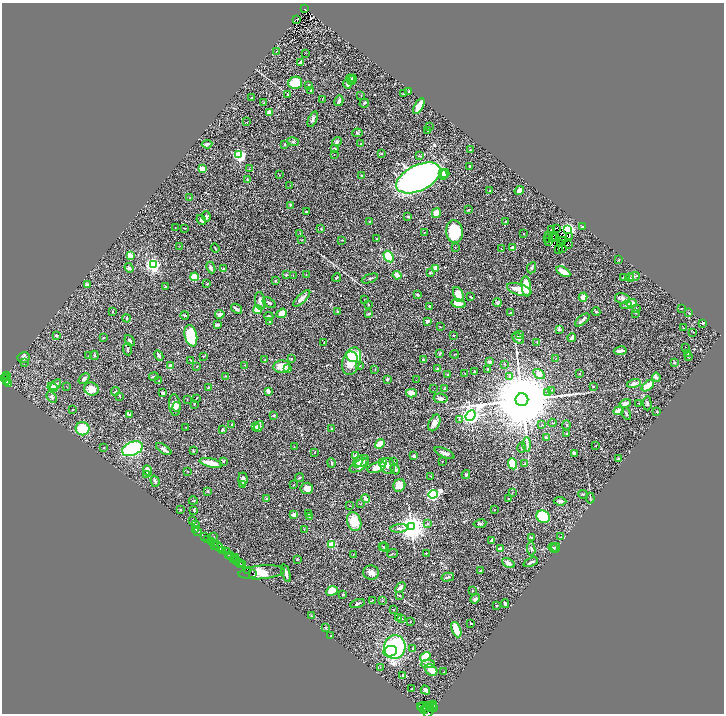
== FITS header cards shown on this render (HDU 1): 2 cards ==
NAXIS1  =                 1444
NAXIS2  =                 1423

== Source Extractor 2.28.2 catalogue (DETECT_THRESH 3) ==
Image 1444 x 1423 px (HDU 1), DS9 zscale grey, zoomed out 1/2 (1 PNG px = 2 x 2 image px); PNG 726 x 716 px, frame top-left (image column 1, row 1422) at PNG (2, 3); each listed source drawn as its Kron ellipse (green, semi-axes under 4 px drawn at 4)
Background 0.338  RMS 0.014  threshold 0.0423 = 3 sigma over >= 5 px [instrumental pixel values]
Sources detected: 476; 60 cannot appear on this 1/2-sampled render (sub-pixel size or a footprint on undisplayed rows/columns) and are neither listed nor drawn; the other 416 listed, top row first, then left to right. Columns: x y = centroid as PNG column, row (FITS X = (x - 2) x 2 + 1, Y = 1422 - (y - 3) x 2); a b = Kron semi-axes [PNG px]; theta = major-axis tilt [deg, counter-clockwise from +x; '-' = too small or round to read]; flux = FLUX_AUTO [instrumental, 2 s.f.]
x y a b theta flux
305 9 3 2 - 23
296 19 3 2 - 1.8
277 51 2 2 - 1.5
305 53 2 2 - 0.67
301 62 2 2 - 8.3
350 79 4 3 - 6
352 80 5 3 - 5.1
295 83 7 6 - 62
348 84 5 3 - 13
308 85 2 2 - 2.8
311 90 3 2 - 3
409 91 3 2 - 2.2
403 94 3 2 - 2
287 95 4 3 - 2.9
361 95 2 1 - 0.86
252 97 2 2 - 1.7
322 99 3 2 - 1.1
339 101 5 3 - 11
263 103 4 1 - 1
364 103 5 2 - 2.7
419 106 8 3 61 51
269 112 2 2 - 37
313 119 8 3 67 7.6
246 122 2 1 - 0.71
429 127 2 1 - 0.74
428 131 2 1 - 9.1
357 133 5 4 - 3.1
293 142 6 4 -12 5.1
337 142 5 4 - 5.8
207 144 5 2 - 7.8
361 144 4 2 - 2
285 145 3 2 - 2.5
334 149 4 3 - 2.7
470 150 2 2 - 2.7
381 153 4 3 - 2.2
334 154 2 1 - 0.71
239 155 4 3 - 360
419 156 3 2 - 2.3
470 166 3 3 - 2.1
202 169 3 3 - 26
249 169 3 2 - 1.7
445 173 4 3 - 10
443 174 5 3 - 16
279 175 2 2 - 0.89
362 176 2 2 - 3
418 178 24 12 26 1500
247 179 3 3 - 2.5
290 185 2 2 - 0.77
519 190 5 4 - 11
489 191 2 2 - 0.87
190 198 2 2 - 1.1
290 205 3 2 - 2.6
468 210 4 1 - 1.4
306 212 2 2 - 3.5
436 213 5 4 - 21
408 216 2 2 - 3.9
206 217 5 4 - 6.2
201 220 5 4 - 8
370 222 2 2 - 3.3
505 222 2 2 - 2.8
583 226 2 2 - 13
175 227 2 2 - 0.86
185 228 2 1 - 1.9
321 228 3 3 - 1.4
557 228 3 1 - 0.69
568 229 3 3 - 680
552 230 3 1 - 0.11
424 232 2 2 - 1.2
454 232 11 8 -84 120
300 233 2 2 - 1.1
523 233 2 1 - 1.4
548 236 2 1 - 1.9
556 237 2 1 - 0.21
569 237 2 1 - 2.3
376 238 2 2 - 0.71
548 238 2 2 - 0.23
552 238 2 1 - 1.1
302 240 2 2 - 1
342 240 3 2 - 1.6
562 240 3 1 - 1.4
548 242 3 1 - 0.81
560 243 3 1 - 0.75
569 244 2 1 - 2
180 246 2 2 - 0.8
215 248 5 2 - 1.8
455 248 2 2 - 1.2
513 248 4 3 - 19
502 249 2 1 - 0.64
558 249 2 1 - 1.8
563 249 2 1 - 0.7
130 256 3 2 - 72
389 256 6 4 -57 65
619 260 4 1 - 1.1
153 265 3 3 - 820
129 268 5 3 - 5
211 268 6 4 -65 4.9
436 268 2 2 - 54
532 268 6 3 64 4.4
224 269 3 2 - 3.6
563 272 8 3 -30 39
430 273 3 2 - 2.6
286 274 4 3 - 3.7
306 274 2 2 - 1.2
293 275 2 1 - 2.7
397 275 4 3 - 24
634 276 6 3 22 4
195 277 4 3 - 69
337 278 4 3 - 2.9
624 278 3 3 - 1.7
630 278 4 3 - 5.2
370 279 8 2 21 2.8
275 281 3 2 - 2.3
207 284 2 2 - 1.9
87 285 4 3 - 3.1
526 286 10 4 -83 42
165 287 3 3 - 3.3
519 289 12 5 -17 52
458 294 8 4 -66 26
417 295 3 2 - 2
471 297 3 2 - 2.6
583 297 5 3 - 22
302 298 11 4 44 12
364 299 2 2 - 0.79
622 299 8 5 -12 7.9
260 301 9 5 -81 13
269 303 7 3 -32 3.6
497 303 4 4 - 3.4
632 303 5 3 - 20
458 304 7 4 -10 27
369 305 3 2 - 2.6
626 305 6 4 5 4.7
430 306 3 2 - 5.1
237 309 6 2 -38 6.3
636 309 3 2 - 1.6
682 309 2 2 - 0.98
257 310 4 4 - 39
337 311 3 3 - 2.5
113 312 3 3 - 1.7
596 312 4 3 - 3
282 313 5 3 - 33
510 313 4 2 - 2
636 313 2 2 - 1.9
689 313 3 2 - 1.1
220 314 5 3 - 9.8
369 314 3 2 - 3.6
185 315 4 2 - 3.7
269 316 4 3 - 4.3
126 318 4 2 - 2.2
582 320 8 3 40 9.6
427 321 3 3 - 6.9
269 322 2 2 - 2.1
703 323 4 2 - 3.8
218 325 4 2 - 11
440 327 3 2 - 1.6
683 328 2 2 - 1.2
559 329 3 2 - 5.9
693 332 2 2 - 1.3
520 334 4 2 - 1.7
454 335 2 1 - 1.3
56 336 3 2 - 3.9
191 336 11 6 -78 130
103 338 3 2 - 1.8
518 338 7 4 -44 9.4
572 338 4 2 - 8
130 341 6 3 -50 5.1
537 342 2 2 - 1.4
324 343 2 1 - 1.4
685 347 2 1 - 5.1
127 349 6 3 -82 4.1
620 351 6 2 9 11
440 354 3 2 - 1.9
455 354 4 2 - 1.4
688 354 2 1 - 0.79
94 355 4 2 - 3.4
89 356 3 2 - 1.7
159 356 5 2 - 6.3
203 356 2 2 - 2.2
688 356 4 1 - 1.2
352 357 6 4 -29 27
24 358 6 5 - 6.4
556 358 2 1 - 0.55
265 359 2 2 - 1.8
291 359 3 3 - 2.3
191 360 2 1 - 1.3
423 360 3 2 - 4.4
352 361 14 9 71 100
489 362 3 2 - 8
24 363 2 1 - 0.95
674 363 3 2 - 2.5
504 364 3 2 - 1.6
245 365 2 1 - 0.68
171 366 3 3 - 20
360 366 3 3 - 2.1
197 367 2 2 - 1.3
282 367 8 6 5 44
288 369 2 2 - 23
375 369 2 1 - 0.71
438 369 4 3 - 3.5
488 369 3 2 - 1.6
475 372 3 2 - 4.3
465 374 2 2 - 0.95
539 374 6 4 -33 19
580 374 3 2 - 0.93
447 375 2 2 - 3.1
7 376 4 3 - 220
225 376 3 2 - 1.1
154 377 5 2 - 5.2
509 377 4 3 - 3.8
656 377 4 3 - 4.5
7 378 4 2 - 240
84 378 6 3 43 8.2
3 379 2 2 - 430
387 379 4 3 - 2.9
416 380 2 1 - 1
159 381 2 2 - 1.1
7 382 4 2 - 87
9 384 3 2 - 91
634 384 7 3 15 11
56 385 6 4 46 9.1
648 386 7 3 40 35
53 387 5 4 - 6.1
66 387 2 1 - 1.2
593 387 2 2 - 1.7
208 388 3 2 - 0.9
434 388 2 1 - 3.3
91 389 7 6 - 27
444 389 2 2 - 2.4
551 390 3 2 - 1
116 391 4 2 - 1.6
268 391 4 3 - 12
548 392 4 3 - 2.4
163 393 3 2 - 5.4
411 393 5 4 - 19
120 396 3 2 - 1.3
52 397 6 4 -57 6.1
196 398 3 2 - 1.5
440 398 7 4 -11 9
187 399 2 2 - 1.1
522 400 6 6 - 64000
625 403 6 3 14 8.1
638 403 2 1 - 1
647 403 7 3 -88 3.8
194 404 2 2 - 1.4
175 405 11 5 -86 14
177 407 5 3 - 4.7
73 410 2 2 - 2
619 411 5 4 - 19
657 412 2 2 - 4.2
626 413 6 3 -67 3.2
129 415 4 3 - 3.8
274 415 3 2 - 3.4
471 416 5 4 - 1800
459 420 3 3 - 2.8
434 423 9 5 63 17
552 423 4 2 - 1.9
232 425 3 3 - 3
542 425 3 2 - 1.9
566 425 4 2 - 1.8
259 426 6 4 54 7
186 427 2 1 - 0.86
256 427 4 3 - 3.6
83 429 7 6 - 61
332 429 3 3 - 3.8
223 430 2 2 - 3.1
567 433 3 2 - 1.9
546 438 4 3 - 2.6
380 444 5 3 - 43
527 445 7 2 -89 4.5
294 446 2 1 - 0.6
596 446 2 1 - 1.4
103 448 2 2 - 1.2
522 448 5 2 - 2.6
132 449 11 6 23 230
164 449 9 4 -33 11
193 451 3 3 - 1.8
315 452 2 1 - 0.77
444 453 11 3 -24 11
574 453 3 2 - 10
356 456 3 3 - 7
414 456 2 2 - 13
619 458 3 2 - 3.1
223 461 3 3 - 2.9
362 461 7 5 32 14
394 461 2 2 - 1.5
442 461 2 2 - 1.9
358 462 6 4 54 13
211 463 11 4 -13 40
331 463 5 2 - 4.5
383 463 3 2 - 130
513 464 5 3 - 87
525 464 2 2 - 1.6
359 465 11 5 30 14
388 466 8 7 - 13
377 467 9 5 19 30
395 469 5 3 - 5
148 471 6 3 -64 19
188 472 3 2 - 0.88
466 474 4 4 - 4
146 475 2 2 - 1.2
431 476 2 2 - 1
299 478 4 2 - 2.6
243 479 6 4 -88 7.4
155 481 5 4 - 4.1
242 485 4 3 - 2
293 485 3 2 - 1.3
399 485 6 6 - 22
307 488 6 5 - 19
208 491 3 2 - 1.9
512 492 3 2 - 1.1
433 494 4 3 - 550
583 494 5 2 - 2.7
366 498 4 3 - 11
508 498 2 2 - 1.2
590 498 5 2 - 2.8
267 499 4 3 - 5.7
193 501 4 2 - 1.7
560 501 6 3 -5 5.8
360 504 2 1 - 0.89
350 506 2 1 - 0.77
180 509 3 2 - 1.5
194 510 3 2 - 2
494 510 2 2 - 2.1
308 514 3 2 - 1.5
294 515 2 2 - 34
310 516 3 3 - 2
543 517 7 6 - 240
192 521 3 2 - 2.9
354 522 9 7 -71 48
428 523 3 2 - 1.5
195 524 4 2 - 1.6
480 524 6 4 8 4.9
411 527 4 4 - 3800
399 528 8 3 5 6.1
304 529 2 2 - 1.3
196 530 3 2 - 22
198 532 2 1 - 4
204 536 2 1 - 18
214 537 2 2 - 1.1
531 537 4 2 - 2.5
560 537 3 2 - 1.6
207 539 2 1 - 13
492 541 3 2 - 4.4
211 542 3 1 - 250
214 543 3 2 - 27
331 544 3 3 - 110
215 545 4 1 - 34
218 546 5 3 - 79
382 546 3 2 - 1.5
384 547 5 3 - 3
556 547 4 2 - 1.8
500 548 4 2 - 4.9
531 548 7 3 -83 3.8
553 548 5 2 - 2.4
223 551 3 2 - 240
226 551 2 1 - 160
426 553 2 2 - 1.7
353 554 2 1 - 0.82
392 554 5 2 - 2
228 555 3 2 - 110
230 556 3 2 - 240
235 557 2 1 - 210
233 560 2 2 - 190
237 560 2 1 - 110
297 560 3 2 - 1.6
240 562 3 2 - 370
531 562 7 3 23 6.4
508 563 7 4 -29 8
240 565 2 1 - 66
243 565 3 2 - 190
248 570 2 2 - 330
480 571 3 2 - 3.5
261 572 23 6 5 120
286 573 9 3 -71 10
371 573 8 7 - 14
252 574 3 1 - 250
448 577 6 2 13 5.6
400 587 6 3 44 12
332 591 6 4 24 47
472 591 3 2 - 1.8
343 595 2 2 - 1.4
400 596 4 2 - 2.2
475 599 5 3 - 6
372 600 3 2 - 0.98
383 601 3 2 - 1
358 603 8 2 17 3.3
505 604 4 2 - 4.6
496 605 2 2 - 1.5
393 610 3 2 - 1.3
311 616 4 2 - 1.5
399 617 3 3 - 1.7
401 619 3 3 - 2
410 621 2 2 - 0.86
471 624 3 2 - 1.5
325 628 3 3 - 2.4
456 630 8 4 -68 53
330 636 2 2 - 1
395 647 12 10 78 390
413 648 3 2 - 2.9
390 651 7 5 11 63
425 657 5 4 - 63
428 664 7 4 3 13
380 667 2 2 - 1.3
431 670 7 5 -38 18
444 672 2 2 - 1.6
403 675 3 3 - 2.2
412 689 3 2 - 2.4
425 690 5 3 - 8.1
433 705 4 2 - 260
420 706 4 2 - 1800
428 706 4 2 - 850
422 707 5 3 - 2200
426 707 3 1 - 670
430 707 2 2 - 660
433 708 4 2 - 630
424 710 3 2 - 1100
429 711 6 3 65 1900
At the frame edge (FLAGS 8, measured only in part): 1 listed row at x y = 429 711
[60 sub-pixel or undisplayed-footprint detections neither listed nor drawn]